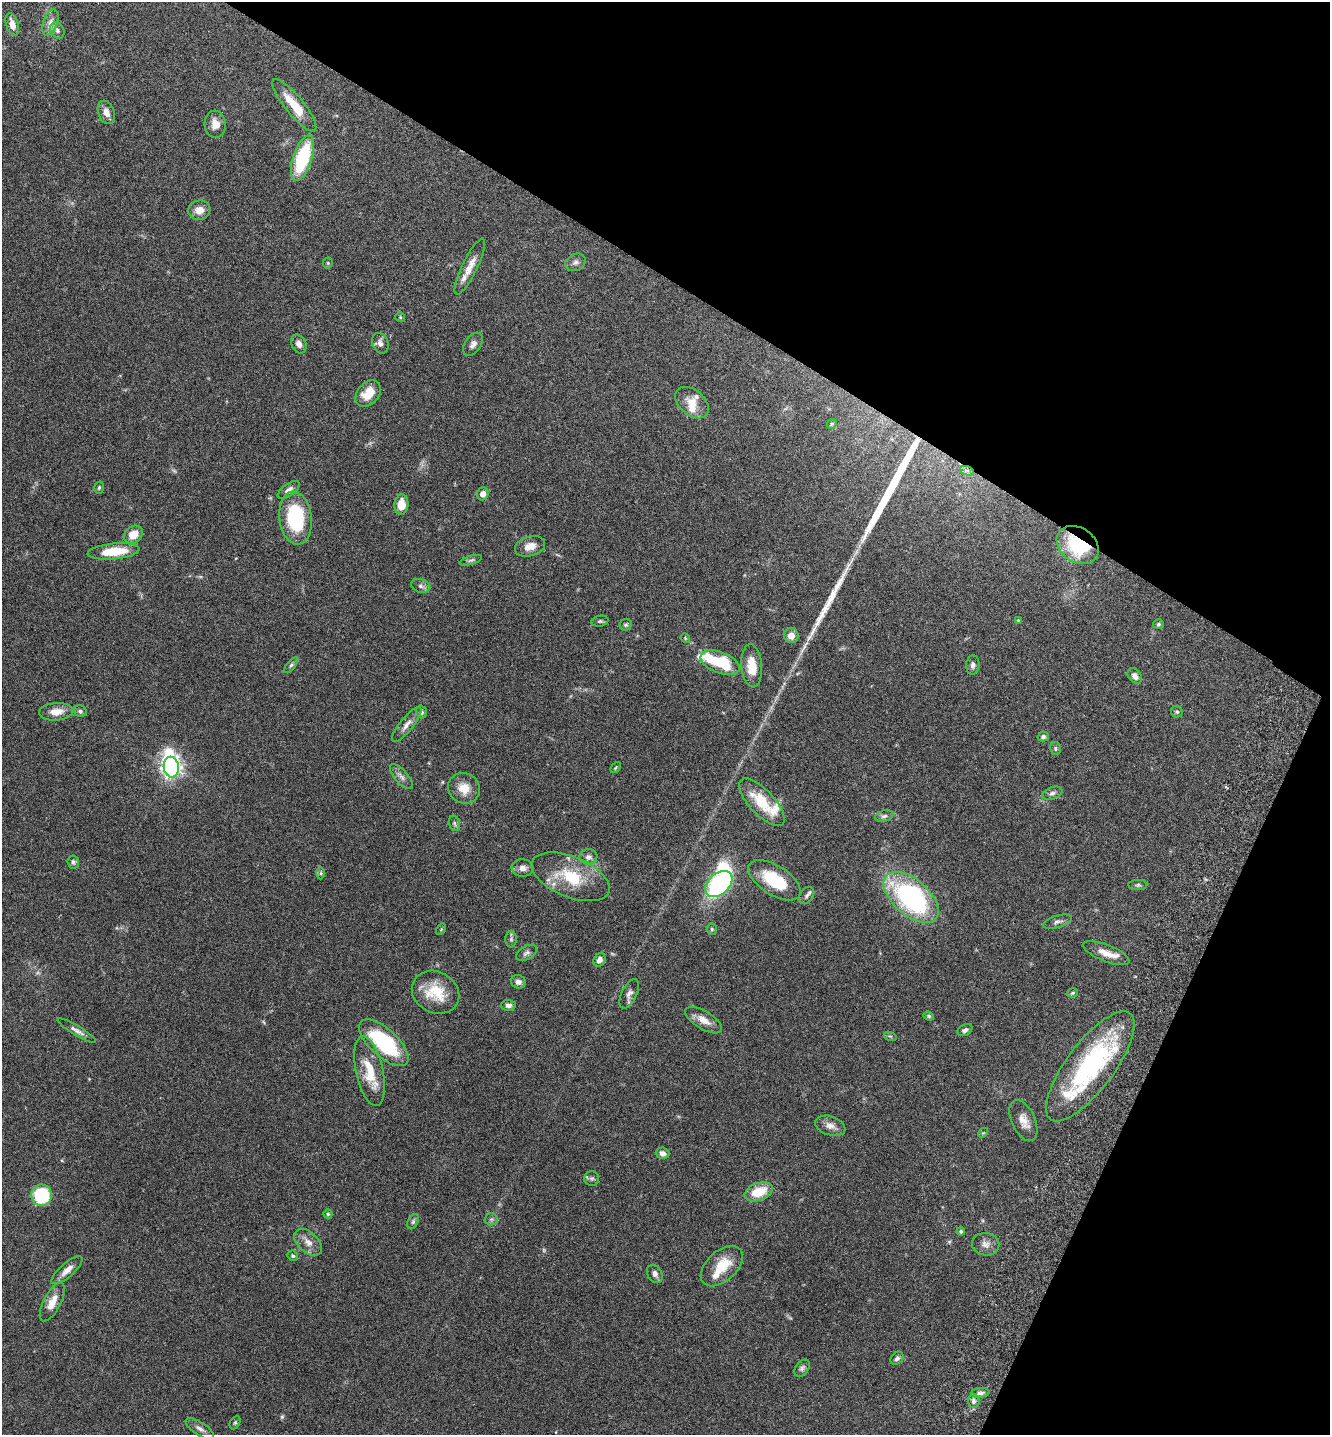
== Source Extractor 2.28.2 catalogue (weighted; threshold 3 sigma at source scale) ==
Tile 8 of 4 x 4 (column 4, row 2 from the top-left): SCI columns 4186-5513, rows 2900-4332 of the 5849 x 5796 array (HDU 1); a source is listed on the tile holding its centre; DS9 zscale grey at full resolution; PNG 1332 x 1437 px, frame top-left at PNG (2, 2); each listed source drawn as its Kron ellipse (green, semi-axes under 4 px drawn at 4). Shown black and unused: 27% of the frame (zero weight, under 3 of 6 exposures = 3% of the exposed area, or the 3 px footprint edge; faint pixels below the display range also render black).
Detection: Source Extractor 2.28.2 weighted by HDU 2 'WHT'; one run over the whole footprint, this tile lists its part. Background 0.0659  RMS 0.0031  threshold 0.0126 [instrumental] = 3 sigma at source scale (4.09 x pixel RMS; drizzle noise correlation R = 1.36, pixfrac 0.8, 0.05/0.05 arcsec/px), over >= 5 px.
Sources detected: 127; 3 too faint to see at this stretch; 2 inside a brighter object's white glare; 2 long thin detections or spike segments (spike, bleed or trail) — neither listed nor drawn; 10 inside a brighter listed object's ellipse — not listed separately; the other 110 listed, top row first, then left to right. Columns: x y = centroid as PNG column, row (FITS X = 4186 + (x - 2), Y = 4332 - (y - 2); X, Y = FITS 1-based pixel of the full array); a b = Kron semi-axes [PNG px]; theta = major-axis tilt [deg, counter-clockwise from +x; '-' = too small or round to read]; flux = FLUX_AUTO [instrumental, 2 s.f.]
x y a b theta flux
50 22 13 7 70 1.7
12 24 11 6 -73 2.4
57 30 9 7 -61 0.9
294 105 33 9 -51 7.7
106 112 12 8 -69 2.1
215 124 13 10 -85 2.8
302 158 24 9 71 21
199 210 11 9 8 2.7
575 262 10 8 27 1.2
328 263 5 5 - 0.35
470 266 31 7 64 3.4
400 317 5 5 - 0.34
380 343 10 8 -65 1.4
299 344 10 7 -63 1.5
473 344 13 8 56 1.4
368 394 15 10 49 5.3
692 403 19 12 -41 4.1
832 424 5 4 - 0.31
967 471 7 4 -19 0.65
99 488 6 4 74 0.45
289 490 13 6 36 1.2
483 494 6 5 - 1.7
401 505 10 7 86 4.1
295 518 26 16 -83 20
133 535 10 8 38 4.1
1078 545 23 17 -35 18
530 546 15 9 16 2.8
114 551 26 8 5 9.1
471 560 11 4 17 0.61
421 586 9 6 -18 0.97
1018 620 4 4 - 0.24
600 621 8 5 9 0.53
1158 624 5 5 - 0.46
626 625 6 5 - 0.47
791 636 7 7 - 2.1
685 638 5 4 - 0.33
720 663 20 10 -22 8.1
291 665 9 4 51 0.6
973 665 10 6 85 1
752 666 21 10 -85 5.3
1135 676 8 6 -49 1.4
80 711 6 5 - 0.73
56 712 17 8 4 3.3
421 712 6 5 - 0.63
1177 712 6 5 - 0.49
407 725 22 6 51 1.9
1043 737 6 5 - 0.64
1055 749 6 5 - 0.53
171 767 10 7 -82 150
615 768 6 4 47 0.33
401 777 16 6 -49 1.4
464 788 16 15 - 4.1
1052 793 10 6 21 0.93
762 802 30 12 -47 9.2
884 816 9 5 15 0.8
454 823 8 5 -73 0.58
588 857 9 7 9 1.4
73 862 6 6 - 0.64
522 868 11 9 -5 1.6
321 873 6 4 -89 0.41
571 877 41 20 -22 13
775 880 29 14 -32 12
719 884 16 10 42 54
1138 885 9 5 1 0.59
807 895 9 6 54 0.9
911 897 33 18 -41 52
1058 922 15 6 16 1.1
441 929 6 4 57 0.26
712 929 5 5 - 0.44
511 939 8 5 -90 0.63
526 953 11 6 29 1
1106 953 25 8 -22 3.4
599 960 7 5 61 1.3
518 982 7 6 - 1.3
436 992 25 20 -29 8.9
1072 993 6 4 17 0.41
629 994 16 7 64 1.5
508 1005 7 5 -2 0.96
929 1016 5 4 - 0.32
704 1020 21 9 -31 2.9
965 1030 8 5 27 0.86
77 1031 22 5 -31 1.4
890 1036 6 4 -18 0.37
384 1043 31 14 -43 25
1090 1066 66 23 53 44
369 1071 35 13 -78 8.3
1023 1121 22 11 -65 3.1
830 1126 15 9 -19 2
983 1133 5 4 - 0.32
663 1153 7 5 -18 1.4
592 1178 7 7 - 0.76
759 1192 14 9 19 7.3
42 1195 11 10 - 18
328 1214 4 4 - 0.36
491 1219 6 6 - 0.64
413 1222 8 5 63 0.56
961 1231 4 4 - 0.53
308 1242 16 10 -43 2.6
986 1244 14 11 -10 1.8
293 1256 5 5 - 0.5
722 1266 25 15 43 7.3
67 1270 20 7 41 2.3
655 1274 10 7 -61 1.3
52 1302 21 8 62 3.6
897 1358 7 5 45 0.78
802 1368 9 6 49 0.8
980 1393 9 4 4 0.87
974 1401 7 6 - 0.9
235 1423 7 5 63 0.43
200 1429 16 6 -33 1.4
Overlapping masked pixels (flux is a lower limit): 2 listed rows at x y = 967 471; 1078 545